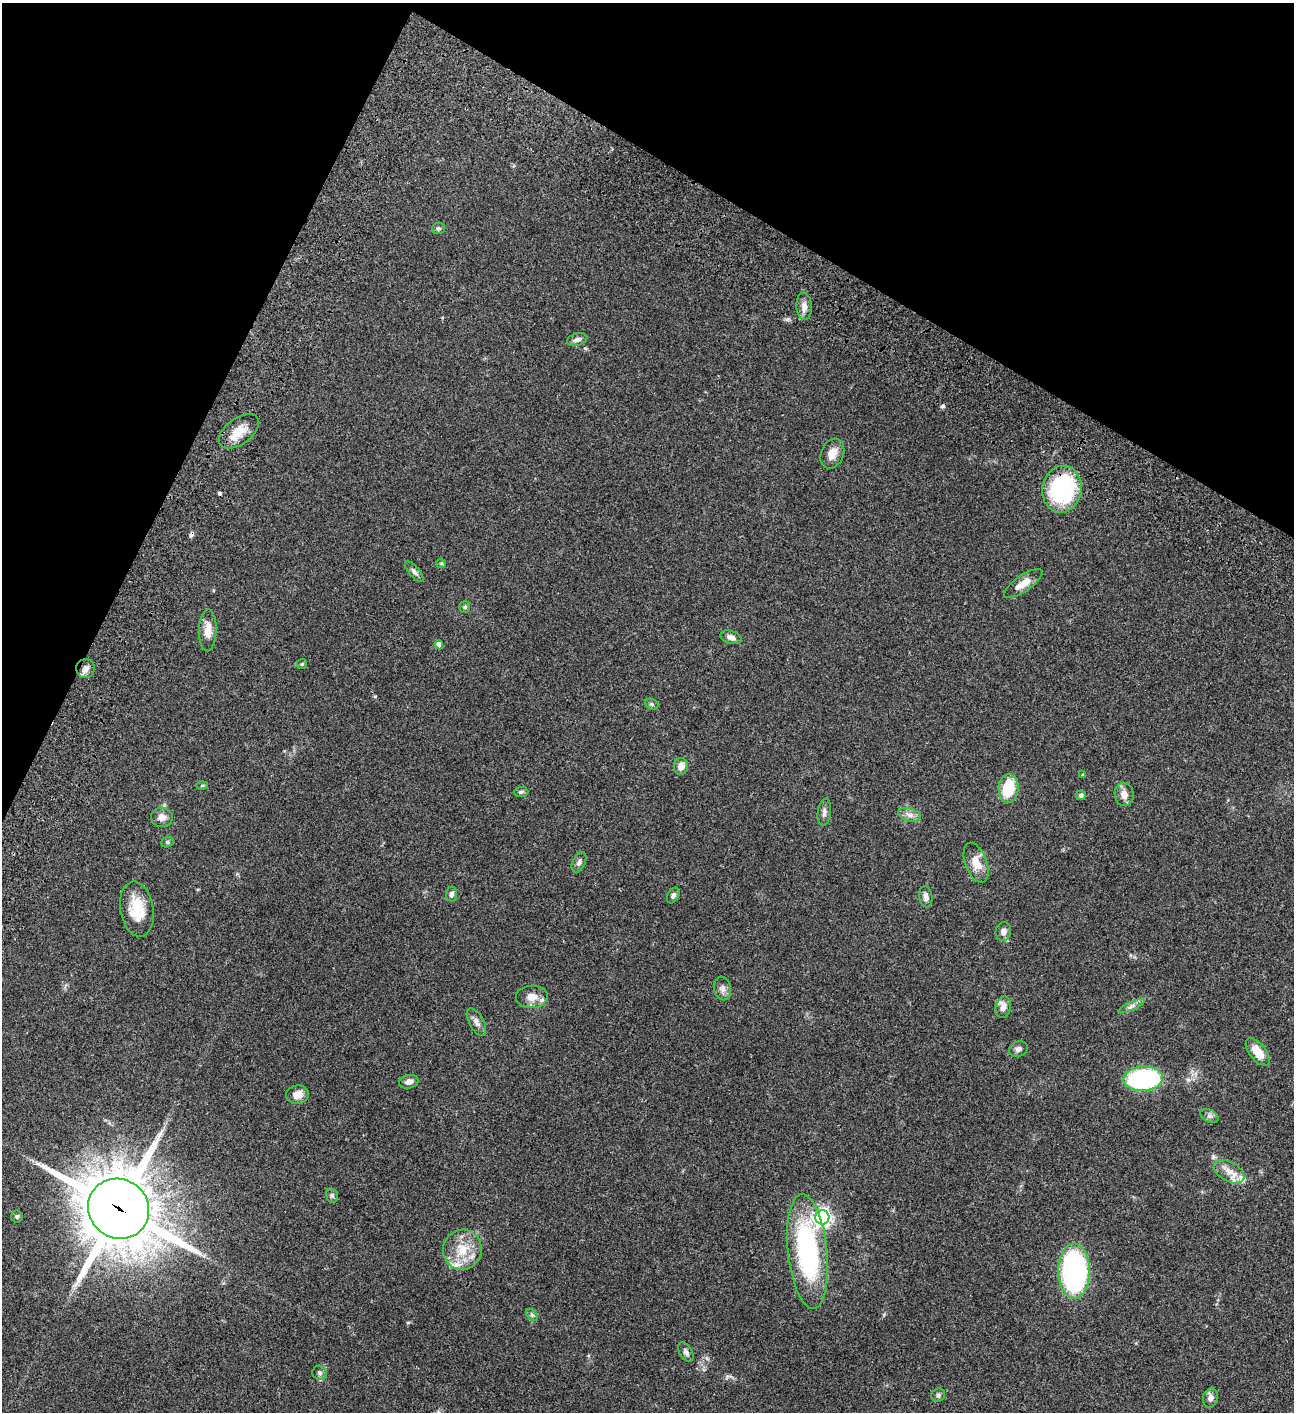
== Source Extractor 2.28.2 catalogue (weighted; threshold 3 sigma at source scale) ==
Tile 2 of 4 x 4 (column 2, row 1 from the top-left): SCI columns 1798-3089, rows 4433-5842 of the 6050 x 6047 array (HDU 1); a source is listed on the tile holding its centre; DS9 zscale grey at full resolution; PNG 1296 x 1414 px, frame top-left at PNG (2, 3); each listed source drawn as its Kron ellipse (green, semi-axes under 4 px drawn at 4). Shown black and unused: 23% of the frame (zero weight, under 3 of 4 exposures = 13% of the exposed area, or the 3 px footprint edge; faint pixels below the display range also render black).
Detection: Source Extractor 2.28.2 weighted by HDU 2 'WHT'; one run over the whole footprint, this tile lists its part. Background 0.0649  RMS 0.0059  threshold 0.0264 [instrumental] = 3 sigma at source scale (4.5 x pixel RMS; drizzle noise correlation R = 1.50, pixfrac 1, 0.05/0.05 arcsec/px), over >= 5 px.
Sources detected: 64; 3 cosmic-ray / hot-pixel residue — neither listed nor drawn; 3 inside a brighter listed object's ellipse — not listed separately; the other 58 listed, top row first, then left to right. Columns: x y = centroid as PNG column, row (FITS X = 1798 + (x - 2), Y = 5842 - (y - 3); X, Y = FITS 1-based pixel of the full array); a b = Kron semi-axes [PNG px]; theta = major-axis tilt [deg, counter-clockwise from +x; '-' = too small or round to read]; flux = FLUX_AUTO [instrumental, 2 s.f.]
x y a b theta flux
438 228 6 5 - 0.92
804 306 14 7 -86 3.6
577 339 10 6 18 1.9
239 431 23 13 37 8.6
832 454 15 11 67 5.1
1062 489 23 19 80 64
441 563 5 4 - 0.67
414 572 13 5 -49 1.8
1023 584 23 8 35 6.5
465 607 6 5 - 1.1
208 630 21 8 88 6.6
731 637 11 6 -17 3.3
439 645 5 4 - 2.7
302 664 5 5 - 0.71
85 668 9 9 - 2.4
652 704 7 5 -21 0.94
681 766 8 7 - 3.9
1083 775 4 4 - 0.66
202 785 6 4 2 0.68
1009 788 14 10 84 19
521 792 7 5 1 1
1124 794 12 9 -81 4.2
1081 795 5 5 - 1.6
824 812 13 6 82 2.2
909 815 11 6 -17 2.8
162 817 11 9 -2 3.5
167 842 6 5 - 0.82
579 862 11 6 66 1.8
976 863 21 11 -69 7.8
451 894 7 5 86 1.6
673 895 8 5 61 1.6
926 897 11 6 -82 2.6
137 909 28 16 -81 15
1003 932 9 7 80 2.9
722 989 12 8 -78 2.6
532 997 16 11 2 6
1131 1006 14 4 24 2.1
1003 1007 11 7 75 3.1
476 1022 15 7 -62 3
1018 1049 9 7 21 1.9
1258 1052 16 8 -51 9.4
1143 1079 20 12 4 79
409 1082 10 6 13 2.7
297 1095 11 9 7 5.2
1209 1116 9 6 -26 1.7
1229 1172 16 9 -30 5.8
332 1196 7 5 -76 1.2
119 1209 31 29 -38 3800
17 1217 6 6 - 1.1
822 1217 7 7 - 180
462 1250 20 19 - 14
808 1252 57 19 -84 91
1074 1271 27 16 -89 120
532 1315 7 4 -45 1.1
686 1352 11 6 -57 1.9
320 1373 7 7 - 1.6
938 1395 7 6 - 1.4
1211 1398 10 7 77 2.7
Overlapping masked pixels (flux is a lower limit): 2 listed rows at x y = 1062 489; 119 1209